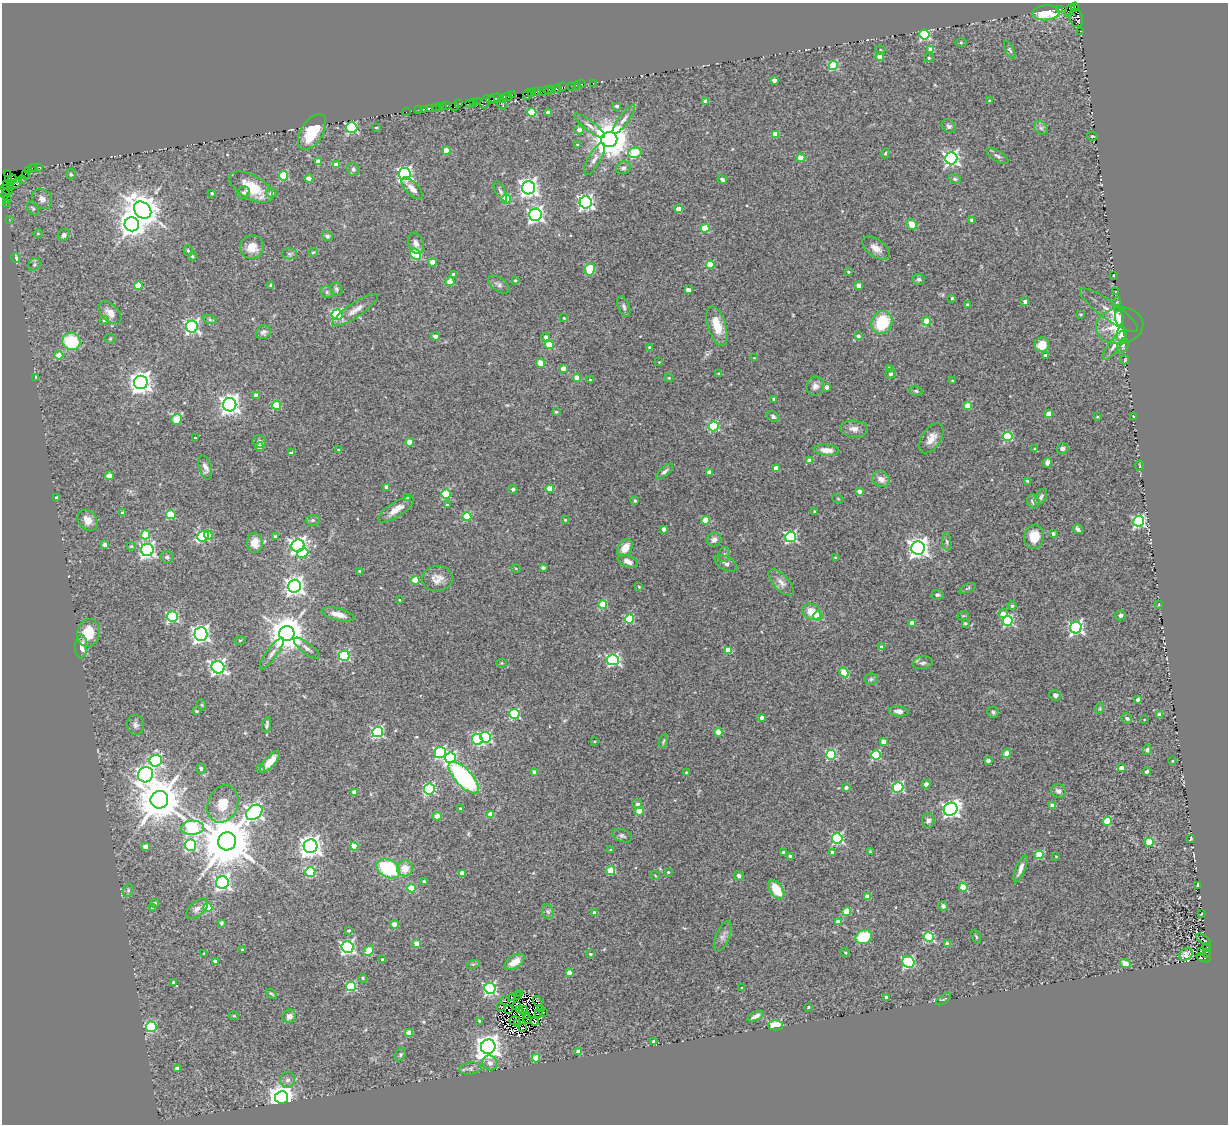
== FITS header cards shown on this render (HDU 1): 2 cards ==
NAXIS1  =                 1226
NAXIS2  =                 1122

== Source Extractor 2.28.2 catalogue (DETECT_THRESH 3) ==
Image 1226 x 1122 px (HDU 1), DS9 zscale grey, 1 PNG px = 1 image px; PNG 1230 x 1126 px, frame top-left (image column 1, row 1122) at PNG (2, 3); each listed source drawn as its Kron ellipse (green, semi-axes under 4 px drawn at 4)
Background 0.735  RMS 0.054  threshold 0.162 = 3 sigma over >= 5 px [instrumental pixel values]
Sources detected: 498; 6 with non-positive FLUX_AUTO (blend fragments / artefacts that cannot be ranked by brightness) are neither listed nor drawn; the other 492 listed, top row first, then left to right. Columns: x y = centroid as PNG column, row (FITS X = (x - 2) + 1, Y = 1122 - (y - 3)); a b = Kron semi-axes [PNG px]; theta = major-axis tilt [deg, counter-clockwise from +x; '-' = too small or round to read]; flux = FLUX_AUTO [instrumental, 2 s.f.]
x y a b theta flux
1075 7 4 3 - 75
1060 9 3 2 - 27
1070 10 7 3 64 170
1046 13 13 7 5 150
1076 18 9 6 -73 380
1081 31 2 2 - 9.2
924 34 5 5 - 370
961 43 5 4 - 4
931 49 4 4 - 50
880 50 5 4 - 5.2
1010 50 9 4 -63 6.6
880 57 4 4 - 83
929 58 5 4 - 7
833 66 4 4 - 170
774 80 4 3 - 32
593 83 2 2 - 8.4
582 84 3 2 - 43
576 85 3 2 - 20
571 86 3 3 - 110
563 87 4 2 - 20
552 89 3 2 - 41
557 89 4 3 - 77
548 90 4 2 - 69
536 91 3 2 - 18
531 92 3 2 - 39
541 92 2 2 - 85
527 94 5 3 - 160
512 95 2 2 - 7.8
507 97 5 2 - 75
495 98 6 3 14 120
502 98 4 3 - 58
491 100 4 3 - 210
989 100 3 2 - 2.5
706 101 4 4 - 24
473 102 4 2 - 100
477 102 4 2 - 62
485 102 7 3 72 210
469 103 2 2 - 14
458 104 3 2 - 17
502 104 6 3 -53 3
447 105 3 2 - 18
439 106 3 3 - 61
617 106 3 3 - 12
435 107 3 2 - 69
443 107 3 2 - 53
454 107 3 2 - 64
431 108 4 3 - 23
424 109 3 2 - 37
418 110 2 2 - 47
406 112 2 2 - 6.4
532 112 4 4 - 120
548 113 4 4 - 24
624 119 17 5 53 20
590 126 19 5 -38 19
949 126 8 6 -37 8.5
352 128 5 5 - 370
376 128 3 2 - 3
1041 128 7 6 - 10
579 130 5 4 - 21
312 132 20 11 58 130
775 134 4 4 - 63
1092 136 5 4 - 6.5
609 139 8 7 - 9800
578 145 4 3 - 8.2
446 150 4 4 - 77
635 153 6 5 - 160
885 153 5 4 - 4.7
997 156 13 5 -31 10
801 158 4 4 - 72
951 158 6 6 - 940
594 159 18 6 60 20
318 162 4 4 - 43
336 165 4 4 - 37
33 168 4 2 - 55
38 168 3 2 - 8.4
623 168 7 6 - 11
353 169 7 6 - 9.2
28 170 2 2 - 45
7 174 4 2 - 33
25 174 2 2 - 24
71 174 5 5 - 8.7
405 174 6 6 - 920
283 176 5 4 - 180
12 179 4 3 - 140
22 179 3 2 - 15
309 179 4 4 - 50
722 179 5 4 - 10
955 179 6 4 -19 8.8
8 180 3 3 - 360
10 183 4 3 - 110
15 183 7 4 33 970
6 185 4 2 - 110
251 187 24 12 -29 120
11 188 4 3 - 87
412 188 14 6 -47 28
529 188 6 6 - 1800
7 190 6 2 -32 130
500 191 11 5 -62 9.9
212 193 4 3 - 5.3
243 193 6 5 - 8.9
271 193 5 5 - 16
6 194 5 3 - 97
7 199 3 2 - 27
42 199 11 9 -45 20
506 199 5 4 - 110
586 202 6 6 - 1100
6 204 3 2 - 26
33 208 7 5 -57 7
678 209 4 4 - 52
143 210 9 7 -43 7200
535 215 6 6 - 1100
9 219 2 2 - 25
972 220 4 3 - 12
132 224 7 7 - 3200
912 224 6 4 -44 45
705 228 4 4 - 110
38 233 4 4 - 4.5
64 235 6 5 - 12
327 236 5 5 - 11
416 243 11 7 -71 17
252 247 12 11 - 51
876 248 16 8 -35 31
188 251 5 4 - 7.8
313 252 4 4 - 4.3
289 254 7 5 -1 7.7
415 254 6 5 - 230
192 256 4 4 - 6.6
16 258 5 4 - 21
433 262 4 4 - 54
34 264 7 5 48 7.6
710 265 4 4 - 100
590 269 6 5 - 210
848 272 3 2 - 3.6
453 274 4 3 - 6.7
1114 275 3 2 - 2.4
919 279 6 5 - 8
515 280 3 3 - 5.7
450 282 4 4 - 84
271 285 4 3 - 11
499 285 12 6 -35 11
138 286 4 4 - 93
858 286 4 4 - 29
336 289 7 5 -66 7.1
688 290 4 4 - 27
327 292 6 5 - 7.3
1116 292 3 2 - 2.2
952 298 3 3 - 5.3
1025 301 4 3 - 20
1117 302 5 3 - 3.4
967 305 4 4 - 7.5
624 307 11 5 -70 10
355 310 27 7 34 32
1109 310 35 9 -36 39
110 313 13 8 -46 30
1081 314 3 3 - 4.3
337 315 5 5 - 430
564 318 3 3 - 3.5
1119 318 7 4 -81 24
104 320 4 4 - 4.9
210 320 7 4 -19 6
927 321 4 4 - 90
882 322 12 10 62 170
717 326 21 9 -73 83
1120 326 24 18 9 100
192 327 6 6 - 860
263 332 8 6 32 11
1122 334 8 4 82 19
436 336 4 4 - 18
858 336 4 3 - 13
546 337 4 4 - 11
110 339 5 5 - 4.8
71 341 9 8 - 200
549 345 4 4 - 100
1042 345 7 7 - 49
1115 345 18 5 52 23
1123 346 8 5 64 7
649 347 3 3 - 5.2
59 355 4 4 - 65
1045 356 3 3 - 12
754 358 3 3 - 3.3
1125 360 5 3 - 3
659 362 2 2 - 2.4
541 363 4 4 - 100
890 368 4 4 - 30
563 369 4 4 - 36
719 374 4 3 - 4.9
891 374 5 5 - 10
36 377 4 3 - 8.3
577 378 4 4 - 55
669 378 4 4 - 4
590 380 3 3 - 3.2
953 381 3 3 - 5.3
141 382 7 6 - 2600
815 386 9 8 - 18
826 387 4 4 - 23
916 391 7 4 -9 6.4
256 396 4 4 - 34
774 399 4 3 - 9.1
230 405 6 6 - 2200
276 405 4 4 - 140
968 406 4 4 - 81
556 412 4 3 - 5.1
1048 414 4 4 - 50
1133 416 3 2 - 1.8
773 417 6 5 - 7.8
1097 417 3 3 - 3.3
177 419 5 5 - 120
713 426 5 5 - 270
854 429 14 8 -5 23
1008 437 5 4 - 260
195 438 3 3 - 4.2
931 438 17 9 56 37
260 442 6 6 - 11
410 442 4 4 - 72
259 447 4 4 - 18
1034 448 4 3 - 3.7
1062 449 6 5 - 11
339 450 3 3 - 7.3
827 450 13 5 -5 28
291 453 4 3 - 18
810 460 4 4 - 49
1047 463 5 4 - 16
1139 466 5 3 - 2.8
205 467 12 6 -73 19
776 468 4 4 - 53
664 472 10 4 42 12
709 472 4 4 - 28
109 476 4 4 - 70
881 479 9 7 -25 26
1028 481 3 3 - 18
387 487 4 4 - 21
513 489 4 4 - 11
550 489 4 4 - 82
860 491 4 4 - 28
446 494 4 4 - 200
1041 497 9 5 59 8.6
57 498 4 3 - 11
407 498 4 3 - 3.8
838 499 5 3 - 3.5
635 501 3 3 - 6
1033 501 7 6 - 16
447 505 3 3 - 4.8
396 509 21 7 34 39
815 512 3 3 - 5.5
123 513 4 3 - 14
171 515 5 4 - 160
467 517 4 4 - 170
88 520 11 9 -52 31
313 520 7 5 1 6.8
565 520 3 3 - 3.8
706 520 4 4 - 94
1139 521 5 5 - 570
664 529 4 3 - 17
1078 529 5 4 - 10
1053 534 3 3 - 10
145 535 5 4 - 120
208 535 5 4 - 110
203 536 6 5 - 320
275 537 4 4 - 14
791 537 5 5 - 550
1034 537 12 9 80 69
714 539 7 7 - 18
947 542 9 4 -82 7.7
255 543 10 8 -87 43
105 545 4 3 - 28
131 546 4 3 - 4.3
298 546 6 6 - 1300
625 548 9 6 57 45
918 548 7 6 - 2300
147 550 6 6 - 1100
303 553 5 4 - 140
724 554 7 6 - 9
167 557 7 5 -24 9.5
835 557 4 3 - 4.4
628 561 10 6 -24 19
726 563 12 6 -27 13
543 568 4 3 - 12
516 569 4 3 - 2.8
360 571 4 3 - 7.9
437 579 15 13 6 35
415 580 4 4 - 110
781 582 16 7 -47 24
295 586 6 6 - 2000
639 587 3 3 - 2.9
967 588 9 3 23 4.3
938 595 6 5 - 7.7
399 600 3 2 - 3.1
1159 604 3 2 - 2.4
603 605 4 4 - 150
1012 606 4 4 - 8.2
811 612 10 7 -27 50
338 614 17 6 -14 38
1003 614 5 4 - 32
1121 615 5 5 - 9.8
818 616 4 4 - 130
963 616 6 3 18 4
172 617 5 5 - 470
630 619 4 4 - 200
1008 621 5 5 - 350
912 623 4 4 - 42
965 623 3 3 - 5.5
1076 628 6 5 - 850
88 633 14 11 76 85
287 633 7 7 - 9200
201 634 7 6 - 1500
240 640 6 4 3 4
81 647 11 6 88 32
882 647 4 4 - 12
307 648 15 5 -37 15
729 650 4 4 - 79
272 654 19 5 54 20
344 656 5 5 - 370
613 660 6 5 - 570
502 663 5 4 - 3.9
923 663 10 6 8 12
218 667 6 6 - 1000
844 672 5 4 - 78
871 679 6 5 - 6.9
1055 695 6 5 - 11
1138 699 3 3 - 13
202 705 6 3 -71 3.2
1100 708 6 3 72 4.4
196 711 4 3 - 3.9
899 711 10 5 -6 17
993 712 6 5 - 7.4
514 714 5 5 - 290
1159 715 4 4 - 31
762 718 3 3 - 19
1127 718 5 4 - 7
1144 720 3 2 - 2.6
136 725 10 8 -81 14
267 725 8 3 80 7.8
378 732 5 5 - 540
718 732 4 4 - 65
486 737 5 5 - 400
477 740 6 5 - 320
595 741 3 2 - 3.2
663 741 7 3 72 4.3
884 742 4 4 - 46
1147 750 5 3 - 7
440 753 6 5 - 460
1007 753 5 4 - 28
831 755 5 5 - 310
876 755 5 4 - 240
450 758 5 5 - 520
156 761 6 6 - 550
988 761 4 3 - 15
1172 761 2 2 - 3
270 762 13 5 48 40
260 768 4 3 - 5.7
1121 768 4 3 - 24
201 769 5 4 - 8.5
535 772 4 4 - 30
1147 772 4 3 - 9.9
687 773 3 3 - 9.5
145 775 8 7 - 1500
464 778 20 8 -47 650
926 784 4 4 - 25
846 787 4 3 - 14
898 787 5 5 - 400
429 789 5 5 - 450
1058 791 8 6 -18 15
355 792 4 4 - 46
159 800 9 8 - 15000
223 804 19 15 67 70
637 804 5 5 - 15
1053 806 4 4 - 61
461 809 3 3 - 7.3
950 809 7 6 - 1200
639 811 4 4 - 95
254 812 9 6 38 1400
491 814 4 4 - 52
437 816 4 4 - 48
928 820 7 6 - 10
1107 821 4 4 - 160
192 828 11 7 3 480
622 836 10 6 -22 10
837 838 5 5 - 440
1191 839 4 2 - 3.4
227 841 9 9 - 23000
1149 842 4 4 - 130
190 845 6 5 - 400
146 846 4 4 - 34
310 846 7 6 - 2800
354 846 4 4 - 90
611 850 4 3 - 3.5
783 852 4 3 - 14
833 852 4 4 - 16
870 852 3 3 - 3.4
1039 855 4 4 - 160
790 856 4 3 - 13
1056 856 2 2 - 2.6
388 868 12 9 -29 230
405 868 8 7 - 50
1020 869 14 4 68 22
611 870 4 4 - 120
310 872 5 5 - 240
668 872 3 3 - 4.6
462 873 4 4 - 44
655 875 5 3 - 3
739 876 5 4 - 10
424 881 4 4 - 7.8
222 883 6 6 - 980
1198 885 3 2 - 3.1
963 887 4 4 - 100
412 888 4 4 - 110
128 890 7 5 71 6.7
776 890 10 6 -56 90
867 897 4 4 - 64
154 903 4 4 - 8.6
943 906 5 4 - 11
152 908 4 4 - 4.1
208 908 4 4 - 150
197 909 13 7 41 21
548 911 7 5 -68 10
847 912 4 4 - 110
595 913 4 3 - 22
1201 914 3 2 - 2.6
838 922 4 4 - 27
221 923 4 4 - 5.1
395 924 4 4 - 65
349 930 4 3 - 5.9
723 936 16 7 67 19
864 937 8 6 24 130
929 937 5 5 - 310
976 937 7 4 -71 5.1
1204 940 8 2 -36 2.6
417 944 4 4 - 55
947 944 4 4 - 20
347 947 6 6 - 770
1207 948 3 3 - 240
242 950 3 2 - 4
369 950 6 4 42 91
845 952 5 3 - 3.4
1202 952 3 2 - 4.6
204 953 3 3 - 3.3
1207 953 4 3 - 200
590 954 4 3 - 5.9
1186 954 7 5 33 18
1204 958 7 3 -20 610
383 959 3 3 - 6.2
215 961 4 4 - 28
515 962 11 6 34 43
908 962 6 5 - 420
1125 963 5 4 - 59
473 964 7 4 17 5.5
569 973 4 4 - 28
363 978 4 4 - 4.7
173 982 3 3 - 5.9
351 986 5 5 - 280
490 988 6 5 - 560
742 988 3 2 - 3.2
271 994 6 3 -40 4.3
520 994 2 2 - 1.6
517 996 2 2 - 2.2
513 998 4 2 - 2
886 998 3 3 - 19
943 999 8 2 35 3
505 1001 3 2 - 1.6
538 1002 6 2 -53 2.6
516 1005 4 3 - 2.4
501 1007 4 2 - 4.1
808 1007 3 3 - 3.9
509 1009 2 2 - 2.9
540 1009 3 2 - 7.2
519 1010 3 2 - 4.2
524 1011 4 2 - 5
543 1012 3 2 - 5.5
538 1013 4 2 - 3
527 1015 2 2 - 2.8
234 1016 5 4 - 4.8
289 1016 7 6 - 22
756 1016 9 4 24 14
528 1019 5 2 - 1.6
479 1021 3 3 - 3.9
515 1021 5 2 - 1.9
534 1021 4 2 - 1
518 1023 3 2 - 0.36
775 1025 7 5 0 99
151 1027 5 5 - 330
522 1028 3 2 - 4.2
409 1033 4 4 - 51
654 1042 4 4 - 20
488 1047 7 7 - 3500
578 1052 4 4 - 38
400 1055 7 5 60 6.2
536 1058 4 4 - 87
490 1063 8 7 - 18
177 1068 4 4 - 22
470 1069 11 6 7 13
288 1080 8 7 - 14
282 1097 6 6 - 4000
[6 non-positive-flux detections neither listed nor drawn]